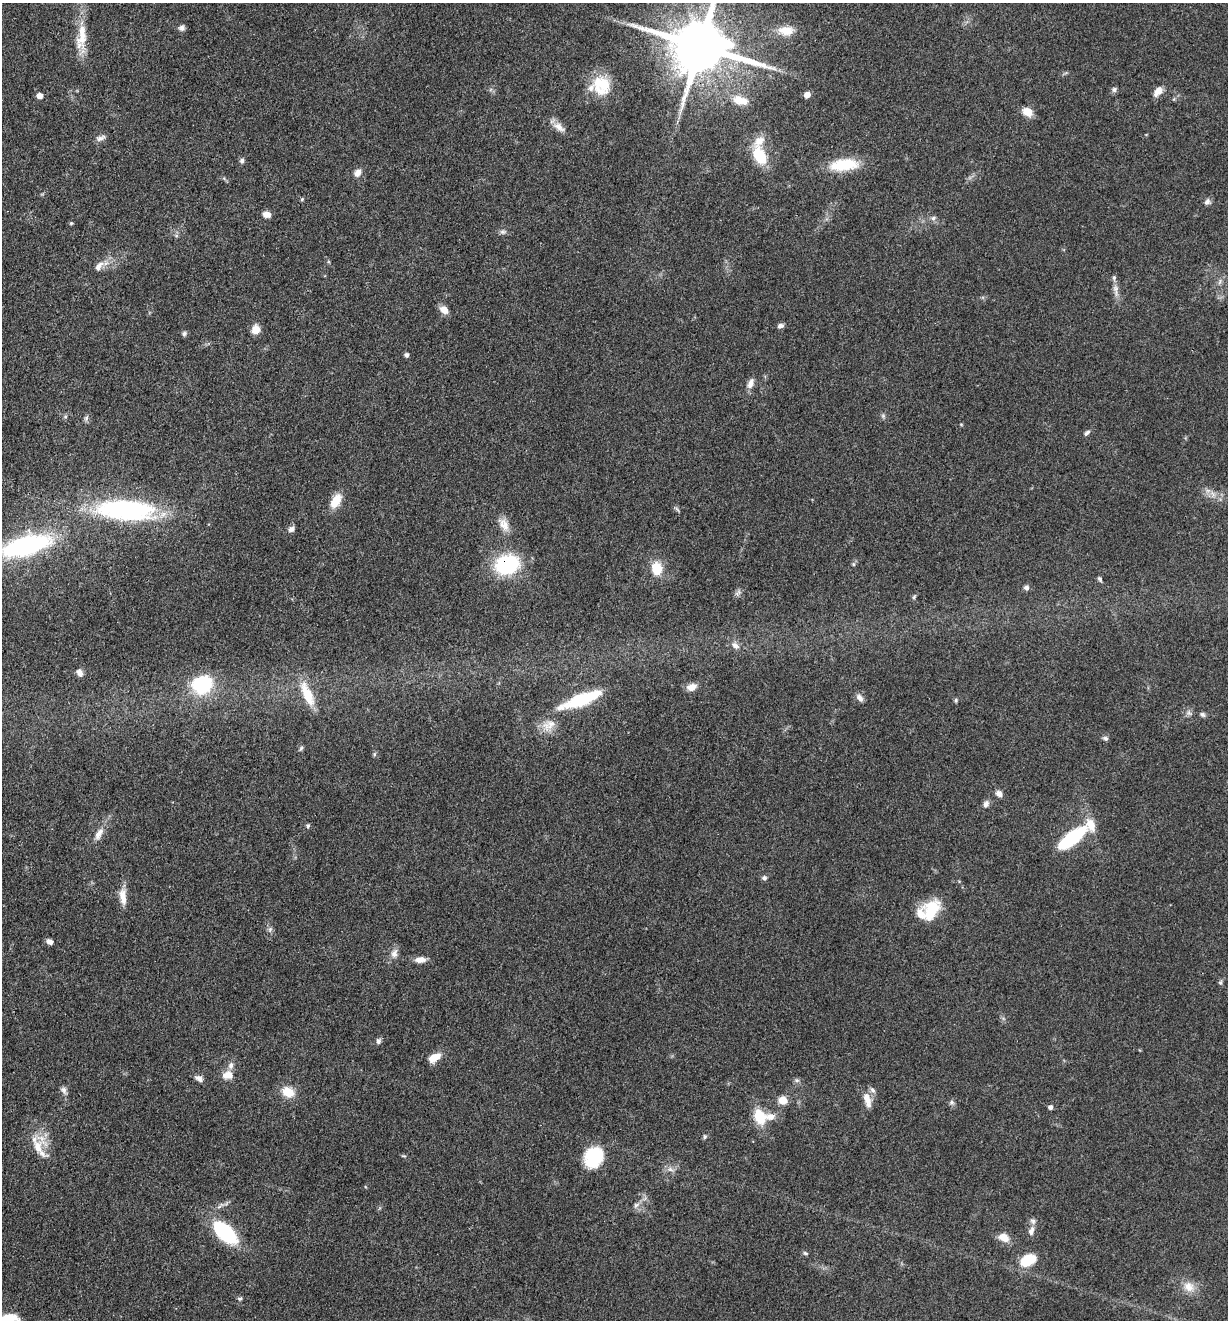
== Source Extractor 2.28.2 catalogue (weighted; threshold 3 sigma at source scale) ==
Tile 11 of 4 x 4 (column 3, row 3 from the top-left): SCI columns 2711-3936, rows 1320-2637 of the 5294 x 5274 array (HDU 1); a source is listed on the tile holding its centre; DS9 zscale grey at full resolution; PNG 1230 x 1322 px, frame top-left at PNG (2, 3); no overlay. Shown black and unused: <1% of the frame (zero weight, under 3 of 4 exposures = <1% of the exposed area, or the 3 px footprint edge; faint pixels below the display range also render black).
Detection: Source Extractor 2.28.2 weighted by HDU 2 'WHT'; one run over the whole footprint, this tile lists its part. Background 0.0742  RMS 0.0056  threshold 0.025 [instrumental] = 3 sigma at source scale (4.5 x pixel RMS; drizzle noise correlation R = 1.50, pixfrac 1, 0.05/0.05 arcsec/px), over >= 5 px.
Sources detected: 112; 10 inside a brighter listed object's ellipse — not listed separately; the other 102 listed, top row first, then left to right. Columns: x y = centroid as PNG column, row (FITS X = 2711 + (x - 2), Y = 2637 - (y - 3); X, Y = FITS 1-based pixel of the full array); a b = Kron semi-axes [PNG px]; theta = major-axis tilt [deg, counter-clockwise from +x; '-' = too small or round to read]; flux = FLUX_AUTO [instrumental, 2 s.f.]
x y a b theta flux
182 28 8 7 - 1.8
786 31 17 11 -1 9.3
82 37 40 13 83 14
700 46 17 15 -13 4300
599 82 34 17 -75 16
1114 90 7 6 - 1.4
1158 91 12 7 48 4.9
807 95 6 5 - 4.4
39 96 5 5 - 4.4
741 100 24 12 -17 8.7
1027 112 11 8 -30 6.9
559 127 19 9 -35 4.7
100 138 14 6 22 2.2
760 156 23 14 -66 18
242 161 7 5 75 1.6
844 165 33 13 6 21
358 173 10 8 54 3.3
302 199 5 4 - 0.66
1207 202 9 7 56 2
267 215 9 6 -11 3.7
933 218 6 6 - 1.5
71 223 5 4 - 0.63
502 232 8 6 -1 1.5
99 266 15 8 51 4.2
1220 282 9 3 69 1.1
1115 289 22 7 -82 4.1
444 310 11 8 -41 4.2
781 326 7 5 15 2.2
256 329 10 9 - 5.6
184 334 6 6 - 1.3
406 355 5 5 - 1.5
750 383 14 7 68 3.6
883 416 6 5 - 1
86 418 9 5 69 1.5
961 424 5 3 - 0.48
1087 433 9 5 43 1.5
336 501 20 10 60 8.6
126 509 64 22 -3 92
677 509 10 3 -50 0.92
504 524 19 11 -58 6.1
291 529 8 7 - 2.1
26 546 35 14 15 130
507 564 15 12 16 76
853 564 6 4 -89 0.87
657 568 13 11 -79 13
1100 579 7 5 -54 0.99
1026 588 6 6 - 1.7
738 592 10 6 43 1.7
914 597 7 4 54 0.85
735 646 12 8 -38 3
80 673 9 7 -63 2.8
202 685 14 12 16 49
692 687 10 7 19 5.3
307 694 37 12 -66 15
860 698 11 7 -52 2.7
582 699 42 11 21 38
956 700 6 4 -89 0.84
1189 713 8 4 -44 1.4
1203 714 8 6 -44 1.3
551 724 18 13 59 7.4
1105 738 7 6 - 1.4
301 748 9 3 57 0.85
374 754 7 4 89 0.82
999 794 8 7 - 2.7
986 804 9 7 63 2.2
308 826 6 4 70 0.85
99 834 19 8 60 4.9
1072 838 27 9 38 51
764 878 7 6 - 1.5
123 896 21 8 -85 6.6
932 909 25 16 59 19
270 929 6 5 - 1.2
49 942 7 6 - 2.5
394 953 12 8 70 3.5
420 960 13 7 1 4.2
1220 982 7 5 69 0.93
378 1041 8 6 75 1.6
435 1057 14 8 28 7.4
228 1075 15 11 1 5.3
199 1078 11 7 -33 2.7
797 1080 6 5 - 1.2
64 1090 11 7 -63 2.2
288 1092 11 8 -28 12
867 1098 19 9 -70 6
783 1100 10 9 - 5.2
951 1102 7 7 - 1.5
1050 1107 4 4 - 2.2
760 1116 18 13 -68 14
705 1137 7 5 88 0.91
38 1147 21 12 -70 10
403 1156 7 3 0 0.67
593 1156 20 17 59 29
670 1169 9 6 -18 2.2
636 1205 10 6 44 2
1031 1231 13 7 73 2.9
225 1233 21 11 -44 51
1004 1237 12 8 -29 6.6
805 1253 6 5 - 0.91
1028 1260 11 7 25 26
1189 1287 17 13 -36 6.7
240 1299 7 5 24 0.99
9 1318 23 19 45 15
Overlapping masked pixels (flux is a lower limit): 2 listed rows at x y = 700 46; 507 564
Isophote crosses this tile's border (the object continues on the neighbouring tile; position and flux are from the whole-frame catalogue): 3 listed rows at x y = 700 46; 26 546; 9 1318